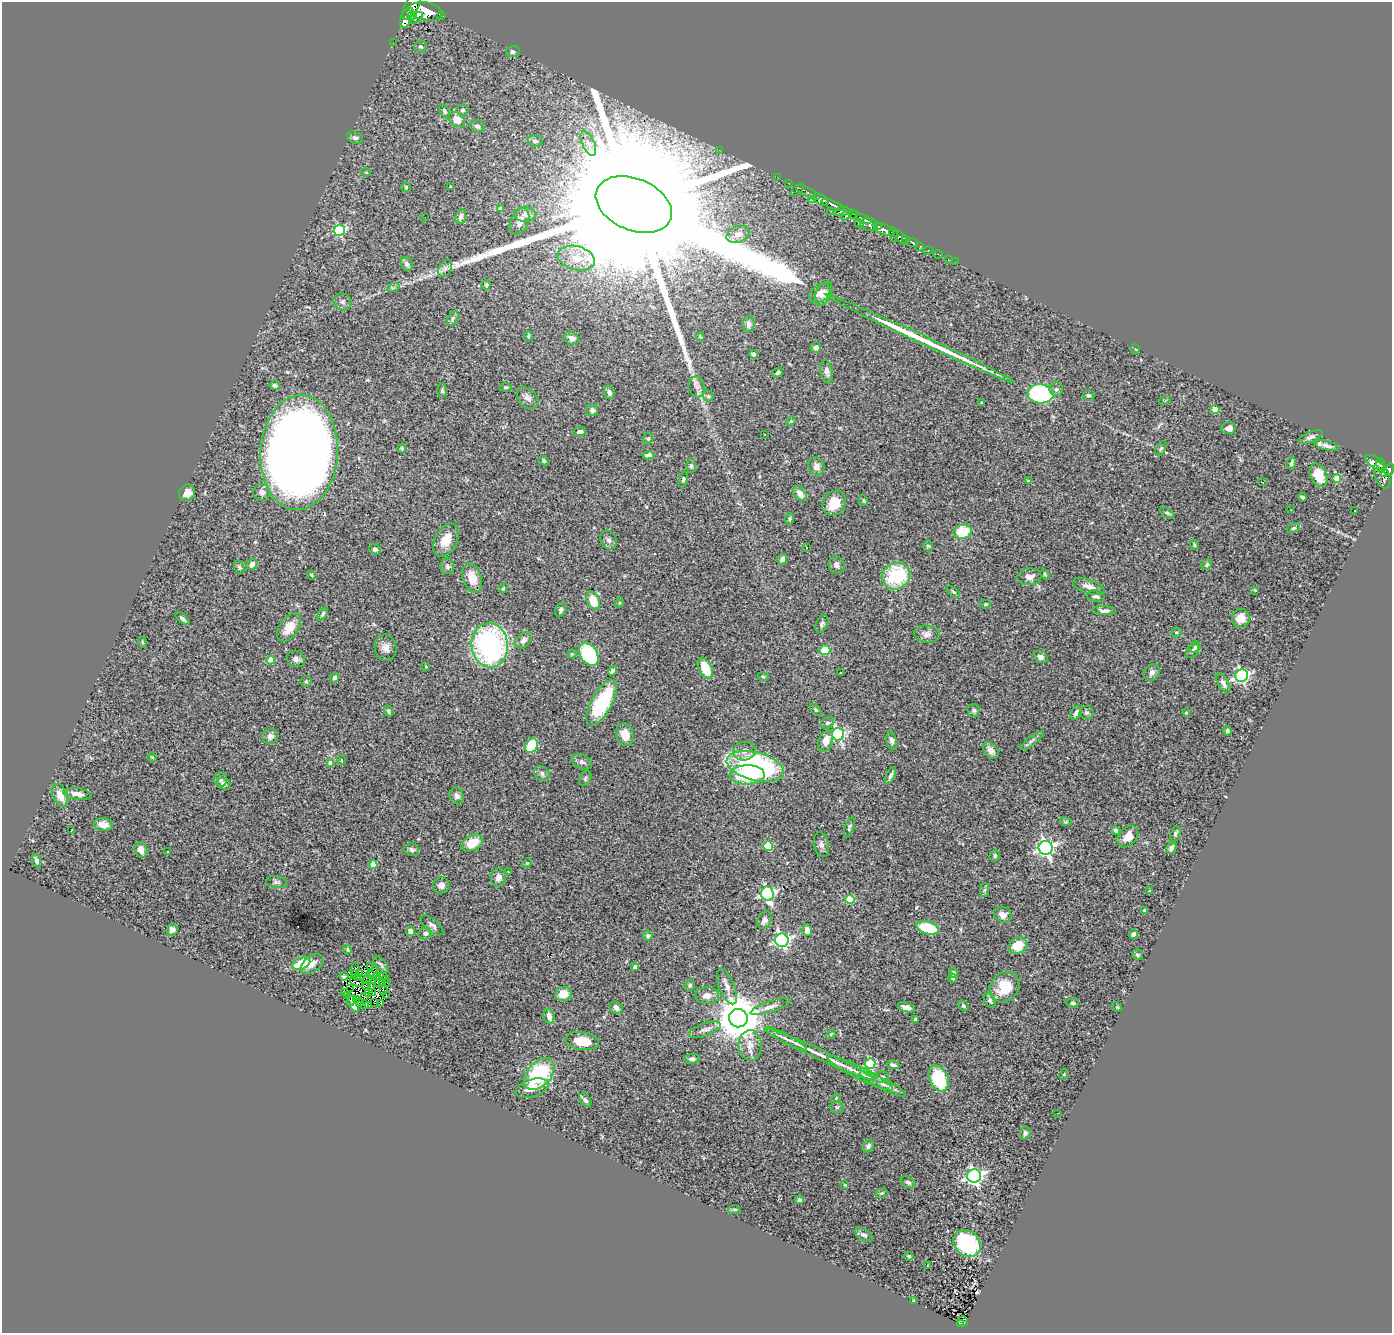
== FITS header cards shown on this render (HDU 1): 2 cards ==
NAXIS1  =                 1390
NAXIS2  =                 1331

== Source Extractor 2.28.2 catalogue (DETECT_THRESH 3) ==
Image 1390 x 1331 px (HDU 1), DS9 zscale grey, 1 PNG px = 1 image px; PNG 1394 x 1335 px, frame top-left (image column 1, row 1331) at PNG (2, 2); each listed source drawn as its Kron ellipse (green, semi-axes under 4 px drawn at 4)
Background 1.28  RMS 0.063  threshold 0.189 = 3 sigma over >= 5 px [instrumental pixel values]
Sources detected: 350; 7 with non-positive FLUX_AUTO (blend fragments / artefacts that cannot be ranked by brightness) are neither listed nor drawn; the other 343 listed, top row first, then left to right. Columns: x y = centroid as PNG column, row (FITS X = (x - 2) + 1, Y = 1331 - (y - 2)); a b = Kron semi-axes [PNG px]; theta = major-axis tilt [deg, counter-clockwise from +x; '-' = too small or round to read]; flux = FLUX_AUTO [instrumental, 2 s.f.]
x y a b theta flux
411 8 21 7 67 3500
426 11 17 9 -11 5100
408 14 7 3 47 950
412 15 5 4 - 680
441 16 3 3 - 95
416 18 8 4 39 570
393 43 2 2 - 5.4
420 46 6 6 - 8.9
513 52 7 5 17 9.9
463 110 6 5 - 10
445 111 8 4 -59 8.2
457 120 9 6 -40 84
477 126 7 6 - 14
355 138 8 5 -22 9.9
535 141 7 5 -12 13
588 143 13 6 -65 25
719 150 2 2 - 26
366 173 4 3 - 4
777 177 3 2 - 13
788 183 2 2 - 16
406 187 5 5 - 5.5
450 187 3 2 - 3.5
797 190 8 3 41 110
808 192 13 3 -27 110
812 199 3 2 - 16
821 200 8 5 -33 960
634 204 40 26 -23 470000
833 205 12 3 -24 1500
501 208 4 3 - 7.5
831 211 3 2 - 8.1
842 212 8 3 10 450
525 214 11 7 0 20
854 214 4 3 - 370
847 215 7 4 43 460
425 217 2 2 - 20
461 217 8 5 71 17
863 219 9 3 -25 240
519 221 14 9 67 30
859 223 5 4 - 110
869 224 9 6 -7 880
879 227 3 2 - 760
884 229 11 5 -25 2600
340 230 5 5 - 460
738 234 12 8 19 30
894 235 7 3 -78 350
900 237 9 4 -47 600
905 239 4 3 - 350
912 243 6 4 -19 300
920 246 4 3 - 66
928 250 5 3 - 37
938 254 5 3 - 26
576 258 19 12 -14 68
948 260 3 2 - 21
955 262 2 2 - 6.8
407 264 7 5 -57 14
445 268 9 6 63 15
486 285 5 3 - 11
393 288 6 4 20 5.9
820 293 12 8 39 32
823 294 13 7 63 31
342 302 9 8 - 17
453 318 8 4 60 9.1
749 324 8 6 89 16
528 336 5 3 - 5.9
700 337 4 2 - 5.1
572 338 8 6 -31 16
920 339 105 4 -25 400
816 347 5 5 - 18
1135 349 5 3 - 3
754 354 4 3 - 11
827 372 12 6 -77 16
778 373 6 4 34 9.3
275 385 5 4 - 12
505 387 6 4 -6 4.6
697 387 10 8 -73 19
1056 389 7 6 - 11
442 390 7 5 -90 9.1
609 392 7 5 -72 13
1040 394 13 9 -3 670
1089 395 6 5 - 7.5
708 396 6 5 - 6.4
527 398 12 9 -43 22
1165 400 6 4 20 4.3
981 403 3 2 - 3.7
1215 409 4 4 - 64
592 410 6 5 - 14
791 421 5 3 - 4.3
1229 428 7 6 - 20
580 432 6 4 11 12
764 434 3 3 - 10
1311 437 12 5 21 14
648 438 6 5 - 6.8
1327 446 12 4 -13 18
402 448 5 4 - 7.1
1161 448 8 4 63 6.9
299 452 57 38 87 7000
648 455 6 4 8 16
544 461 5 4 - 8.2
1375 462 11 5 -30 310
1291 463 6 4 72 9.5
1381 465 7 3 -83 200
691 466 7 5 88 7
816 466 9 7 -62 21
1389 470 6 4 72 440
1384 473 4 4 - 290
1319 475 12 8 -63 68
1382 476 14 7 -69 440
1337 478 4 4 - 80
683 479 8 4 77 7.3
1028 481 3 3 - 5
1262 482 3 2 - 4.5
262 492 8 8 - 19
187 493 8 7 - 35
800 493 8 5 -52 29
1302 497 4 3 - 6.9
864 500 6 3 -71 4.9
834 503 13 11 55 90
1291 509 3 2 - 5.2
1354 511 2 2 - 2.9
1167 513 8 4 -30 6.7
789 519 6 4 82 7.7
1293 528 7 4 26 6.2
963 532 9 7 13 160
446 540 18 11 62 67
608 540 10 7 -65 16
1194 545 5 3 - 5.1
928 546 5 5 - 7.6
807 547 3 2 - 3.7
375 549 6 5 - 13
782 559 5 4 - 15
252 564 6 5 - 20
837 565 9 7 -60 17
1207 565 5 4 - 9.6
447 566 8 7 - 13
239 567 7 5 -67 7.8
1045 574 5 4 - 5.2
311 575 5 3 - 5
896 576 14 13 - 270
1029 577 12 8 7 27
472 578 15 9 -73 65
1089 586 16 7 -18 29
503 588 5 4 - 5.3
1255 590 4 4 - 3.8
953 592 7 3 -38 6.6
1096 596 9 6 -10 13
593 600 9 6 -66 78
619 603 5 3 - 4.2
985 604 5 4 - 5.9
561 610 7 5 66 12
1104 610 11 4 -2 14
323 614 7 4 54 7.6
1241 618 9 9 - 50
183 619 8 4 -40 11
822 624 9 6 67 11
289 627 16 9 54 61
1176 632 5 5 - 6.5
927 634 13 8 -5 21
524 640 10 6 42 19
142 642 6 3 -71 5.1
490 645 22 18 -85 970
1195 647 6 5 - 6.2
386 648 13 11 -80 33
825 650 5 5 - 96
1192 651 8 5 50 11
572 654 5 4 - 4.7
589 654 12 8 -58 430
1041 657 7 5 -31 19
296 659 9 7 -31 16
271 660 4 4 - 87
426 666 4 3 - 4.3
705 668 11 6 -65 120
612 671 5 3 - 9.9
1152 672 9 7 55 16
841 673 3 2 - 3.4
763 676 6 3 -2 4.6
1242 676 6 6 - 830
334 677 5 4 - 11
306 681 5 5 - 5.5
1223 683 11 5 -60 16
602 703 25 10 61 330
816 710 7 4 -45 6.6
974 710 6 6 - 9
389 711 5 4 - 7.6
1086 712 7 6 - 10
1076 713 8 5 58 16
1186 713 4 3 - 4
828 723 7 5 28 8.6
1227 731 5 4 - 9.2
838 734 6 6 - 780
625 735 11 8 -76 62
270 736 8 7 - 19
826 741 11 7 69 43
892 741 9 5 -77 15
1032 741 14 4 38 15
531 746 8 6 59 170
991 750 9 6 -48 27
744 751 11 9 12 27
152 757 4 4 - 4.2
341 760 5 3 - 3.2
582 762 11 7 -24 15
331 763 4 4 - 40
755 766 29 14 -14 700
542 774 8 6 -39 15
747 775 17 9 2 230
890 775 9 4 66 12
585 778 8 5 61 8.5
221 779 7 6 - 12
224 784 7 5 -33 15
77 794 14 5 -9 30
60 795 12 7 -69 51
457 796 9 6 -66 16
1066 822 6 4 -17 5.5
103 825 9 6 -7 35
849 827 10 4 70 8.7
71 831 4 2 - 38
1116 831 4 3 - 23
1175 834 8 4 71 7.6
1128 837 12 8 50 43
472 843 11 7 28 73
821 844 13 7 -76 18
768 846 5 4 - 190
1046 848 7 7 - 1300
1171 848 6 4 54 19
141 850 8 6 -69 33
412 850 7 6 - 12
168 852 3 2 - 5.8
995 855 5 5 - 7.5
37 861 7 4 -70 13
527 863 5 4 - 4.1
373 865 4 4 - 49
509 872 3 2 - 2.8
498 877 9 7 77 26
276 882 10 6 -6 11
441 885 8 8 - 17
985 890 7 4 88 7.1
1149 891 3 2 - 2.4
767 894 7 6 - 850
850 899 4 4 - 170
1145 910 4 3 - 9.4
1003 915 9 7 -26 27
765 920 9 6 65 22
432 925 13 6 -40 18
928 928 11 6 -15 200
172 930 6 5 - 20
807 930 6 5 - 29
410 931 5 4 - 20
425 933 7 6 - 14
1133 934 5 4 - 16
648 936 5 5 - 8.7
782 940 7 6 - 1100
1018 946 10 7 27 81
347 950 5 4 - 5.1
1137 955 5 5 - 7.6
301 964 9 5 22 140
312 964 13 8 38 32
381 964 10 5 -49 9.7
370 967 3 2 - 6.8
634 967 4 3 - 8.9
355 969 6 4 78 6.9
374 972 6 2 75 1.9
954 973 5 4 - 14
359 974 4 2 - 3.4
370 974 3 2 - 3.2
354 975 3 2 - 4.1
344 976 4 2 - 2.8
376 976 4 2 - 4.2
383 976 3 2 - 3.7
357 977 4 2 - 1.1
953 978 5 3 - 5.9
367 979 5 3 - 1.7
385 979 3 2 - 4.8
356 982 7 2 -21 2.6
379 983 4 3 - 2.7
382 983 4 2 - 3.9
387 983 3 2 - 2.1
690 985 5 5 - 8.6
367 986 5 2 - 8.4
371 986 3 2 - 3.4
727 987 19 7 -68 31
1004 987 16 13 49 120
351 989 3 2 - 1.1
383 991 3 2 - 4.2
345 992 3 2 - 17
368 992 3 2 - 4.1
372 992 4 2 - 3.6
563 994 8 7 - 58
347 995 3 2 - 14
386 995 3 2 - 5.9
707 996 12 8 0 32
365 997 2 2 - 4.2
356 999 2 2 - 1.5
352 1000 6 3 60 12
990 1000 8 5 -65 10
359 1002 4 2 - 1.3
374 1003 2 2 - 3.1
381 1003 2 2 - 3.1
1073 1003 6 4 -5 7.2
353 1004 9 4 -65 13
365 1005 3 2 - 4
369 1006 3 2 - 7.2
963 1006 6 3 -46 6.9
771 1007 21 5 18 25
906 1007 9 4 -17 19
1117 1007 5 4 - 4.9
616 1008 7 5 -43 20
549 1016 8 5 -78 31
738 1018 9 9 - 18000
915 1019 4 3 - 6.8
705 1030 17 6 19 24
831 1034 6 3 44 4.7
786 1039 23 4 -28 25
582 1041 17 9 -6 92
750 1045 15 11 -88 46
819 1054 61 5 -25 85
692 1059 8 5 2 14
870 1064 5 5 - 280
893 1065 7 3 -14 12
860 1073 36 6 -26 69
539 1074 18 12 47 320
1064 1074 5 3 - 3.8
882 1077 7 6 - 17
939 1078 13 9 -66 250
883 1084 26 5 -26 35
532 1088 17 9 17 42
836 1098 5 3 - 3.6
585 1100 8 5 -51 11
837 1107 7 5 1 7.9
1057 1113 3 2 - 4.2
1025 1133 7 5 81 11
868 1146 6 5 - 12
974 1176 7 6 - 1200
908 1182 8 5 -31 10
845 1185 4 3 - 3.6
882 1193 6 4 14 5.5
800 1200 4 4 - 7.8
735 1210 6 4 1 7
864 1235 10 5 -32 14
967 1243 15 12 -37 430
909 1256 4 3 - 6.9
927 1265 3 2 - 2.9
913 1301 4 2 - 3.2
963 1321 5 5 - 29
960 1323 4 3 - 21
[7 non-positive-flux detections neither listed nor drawn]